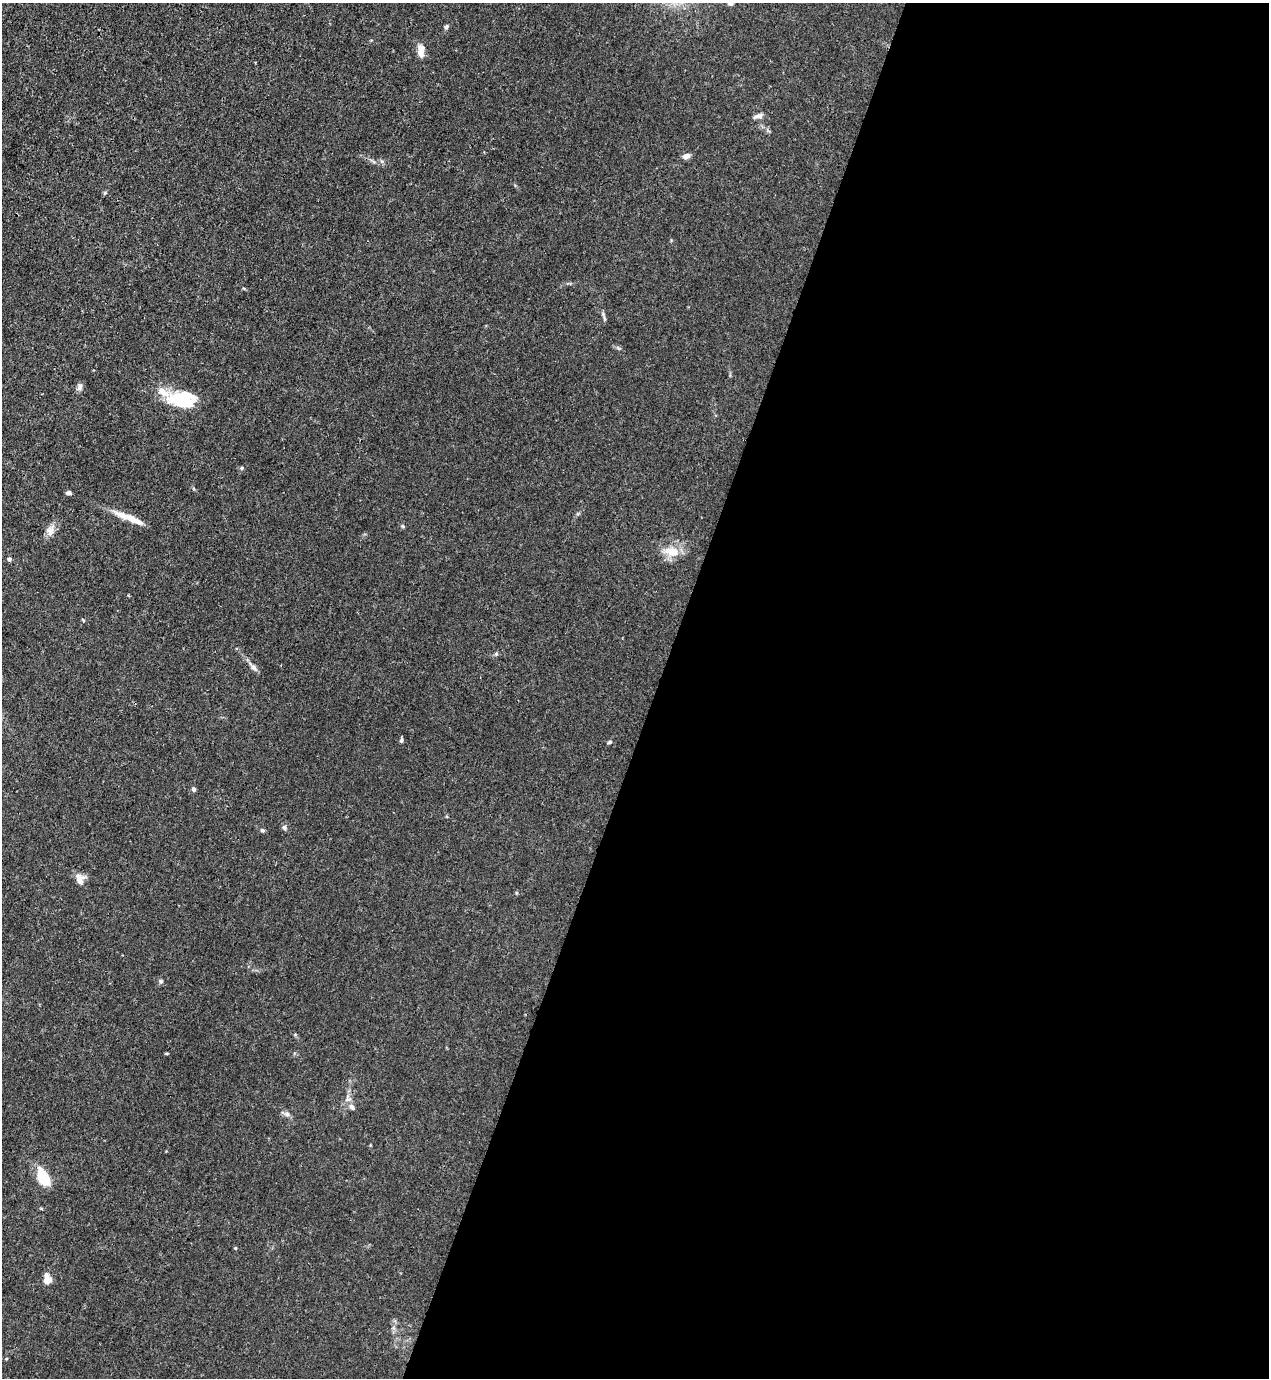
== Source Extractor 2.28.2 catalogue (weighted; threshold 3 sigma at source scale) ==
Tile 12 of 4 x 4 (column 4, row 3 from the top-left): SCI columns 4030-5296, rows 1421-2796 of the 5650 x 5590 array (HDU 1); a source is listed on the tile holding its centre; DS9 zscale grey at full resolution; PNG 1271 x 1380 px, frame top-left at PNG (2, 3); no overlay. Shown black and unused: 48% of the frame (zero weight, under 3 of 4 exposures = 7% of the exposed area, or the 3 px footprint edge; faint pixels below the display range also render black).
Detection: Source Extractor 2.28.2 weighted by HDU 2 'WHT'; one run over the whole footprint, this tile lists its part. Background 0.0192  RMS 0.0026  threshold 0.0119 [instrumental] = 3 sigma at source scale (4.5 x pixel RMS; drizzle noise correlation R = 1.50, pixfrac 1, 0.05/0.05 arcsec/px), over >= 5 px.
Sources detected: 37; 3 inside a brighter object's white glare — not listed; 4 inside a brighter listed object's ellipse — not listed separately; the other 30 listed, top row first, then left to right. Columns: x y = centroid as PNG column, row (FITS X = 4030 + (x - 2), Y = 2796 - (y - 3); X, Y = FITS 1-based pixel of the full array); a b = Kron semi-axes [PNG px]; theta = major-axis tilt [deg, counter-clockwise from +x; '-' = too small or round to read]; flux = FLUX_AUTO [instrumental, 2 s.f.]
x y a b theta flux
731 3 7 6 - 0.78
446 27 7 5 68 0.51
421 51 15 7 89 2.5
759 116 12 6 14 0.96
687 156 6 5 - 2
80 387 9 7 73 0.86
183 403 34 13 -9 8
242 468 5 4 - 0.31
69 493 6 4 -1 0.74
122 515 22 8 -23 3
403 526 5 4 - 0.33
50 531 12 11 - 1.7
672 552 19 11 -10 4.5
9 559 5 4 - 0.65
83 621 4 3 - 0.37
496 654 5 5 - 0.38
253 667 10 6 -56 0.9
401 740 6 5 - 0.42
609 742 6 4 27 0.35
194 789 4 4 - 0.95
284 828 7 5 -87 0.52
262 830 6 5 - 0.41
80 879 13 9 -75 2.2
161 981 6 5 - 0.51
167 1053 5 3 - 0.25
352 1107 9 6 -41 0.99
287 1114 8 7 - 1
44 1178 15 10 -59 8.5
235 1248 4 4 - 0.27
48 1280 6 5 - 3
Isophote crosses this tile's border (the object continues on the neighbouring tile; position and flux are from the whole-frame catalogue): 1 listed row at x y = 731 3